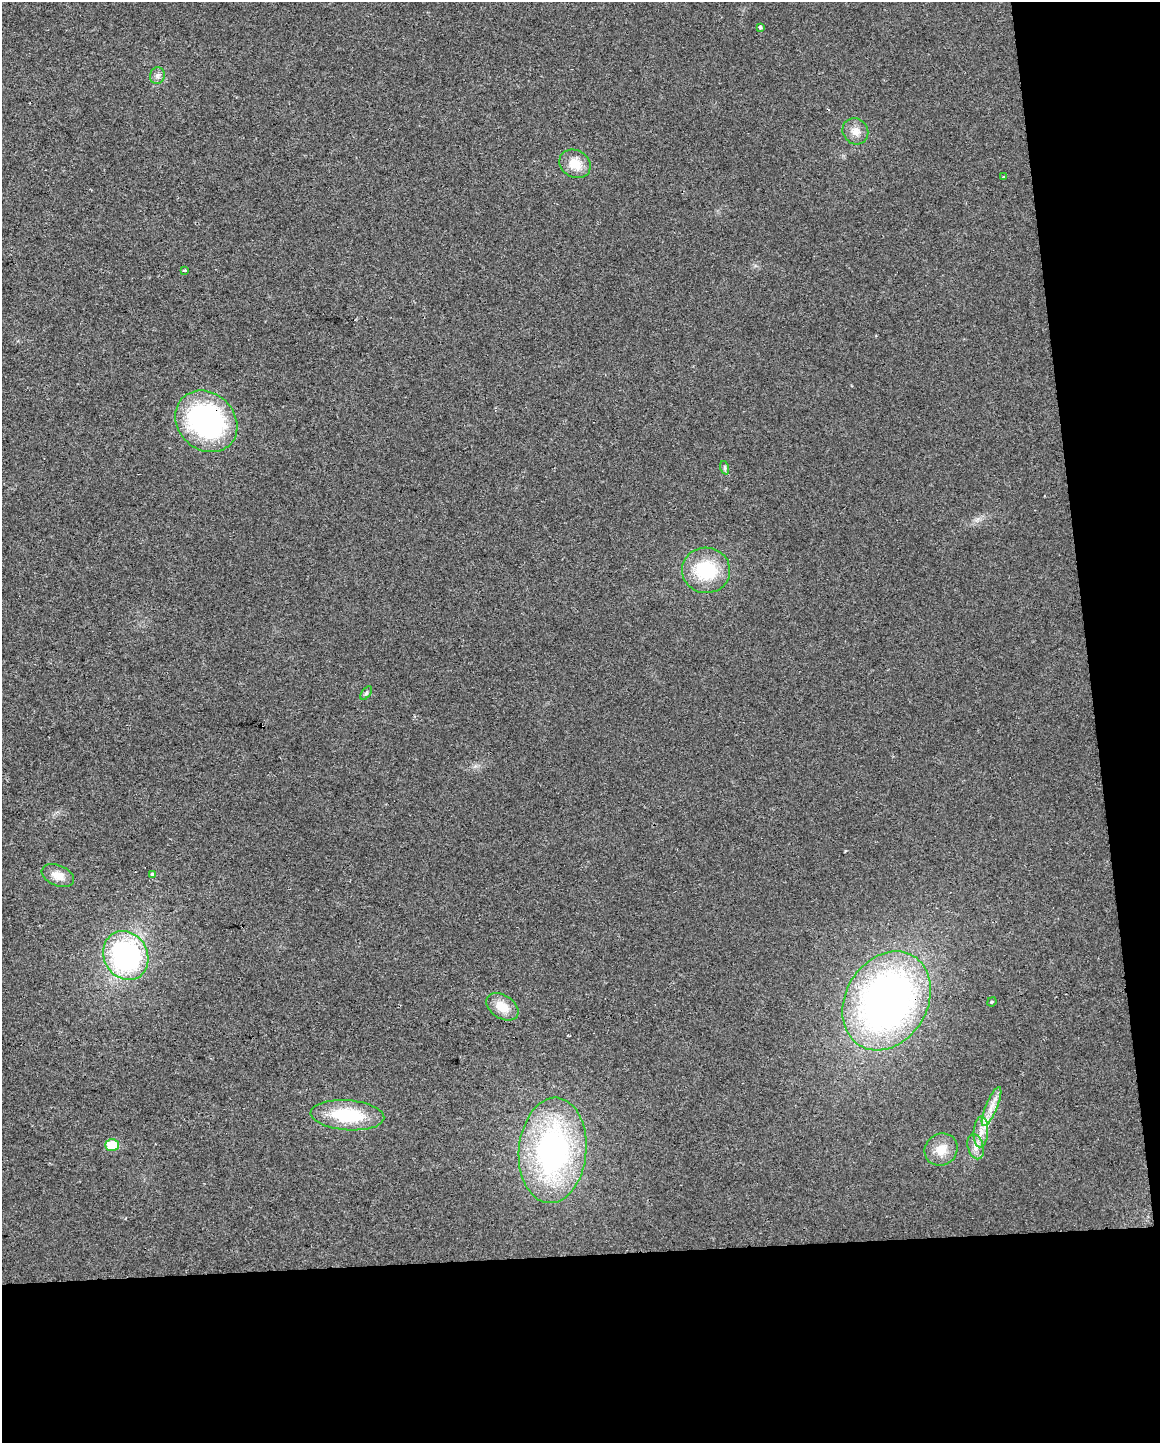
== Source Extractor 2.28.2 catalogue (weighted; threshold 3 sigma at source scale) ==
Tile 12 of 4 x 3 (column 4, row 3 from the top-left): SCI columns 3475-4632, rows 55-1495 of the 4632 x 4387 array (HDU 1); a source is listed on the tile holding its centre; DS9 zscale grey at full resolution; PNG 1162 x 1445 px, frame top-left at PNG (2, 2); each listed source drawn as its Kron ellipse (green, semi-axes under 4 px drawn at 4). Shown black and unused: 19% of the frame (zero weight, under 2 of 3 exposures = <1% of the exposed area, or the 3 px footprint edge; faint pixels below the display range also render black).
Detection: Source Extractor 2.28.2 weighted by HDU 2 'WHT'; one run over the whole footprint, this tile lists its part. Background 0.0281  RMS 0.0062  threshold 0.0281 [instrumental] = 3 sigma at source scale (4.5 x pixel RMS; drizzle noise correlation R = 1.50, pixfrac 1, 0.0396/0.0396 arcsec/px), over >= 5 px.
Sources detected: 25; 1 inside a brighter object's white glare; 1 cosmic-ray / hot-pixel residue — neither listed nor drawn; the other 23 listed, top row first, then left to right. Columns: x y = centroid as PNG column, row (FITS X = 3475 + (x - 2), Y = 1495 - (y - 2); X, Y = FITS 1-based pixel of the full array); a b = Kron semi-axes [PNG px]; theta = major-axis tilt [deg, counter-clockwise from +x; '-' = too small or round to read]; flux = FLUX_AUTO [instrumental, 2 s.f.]
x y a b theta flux
760 27 4 3 - 2.5
157 75 8 7 - 2.3
855 131 13 12 - 6
575 164 16 13 -30 10
1003 177 3 3 - 0.97
185 271 3 3 - 2.2
206 421 33 28 -43 130
725 468 7 4 -72 1.1
706 570 24 23 - 33
366 693 8 4 53 1.1
153 874 4 3 - 8
58 875 17 10 -22 7.6
126 956 25 22 -61 120
887 1001 52 41 59 330
992 1002 5 4 - 0.71
502 1007 18 11 -33 11
992 1107 21 6 67 6.6
347 1115 37 15 -4 35
981 1132 15 7 86 5.6
112 1145 7 6 - 17
976 1147 13 7 -75 4.3
553 1150 53 34 85 160
941 1150 17 15 38 9.8
Overlapping masked pixels (flux is a lower limit): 1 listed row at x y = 206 421